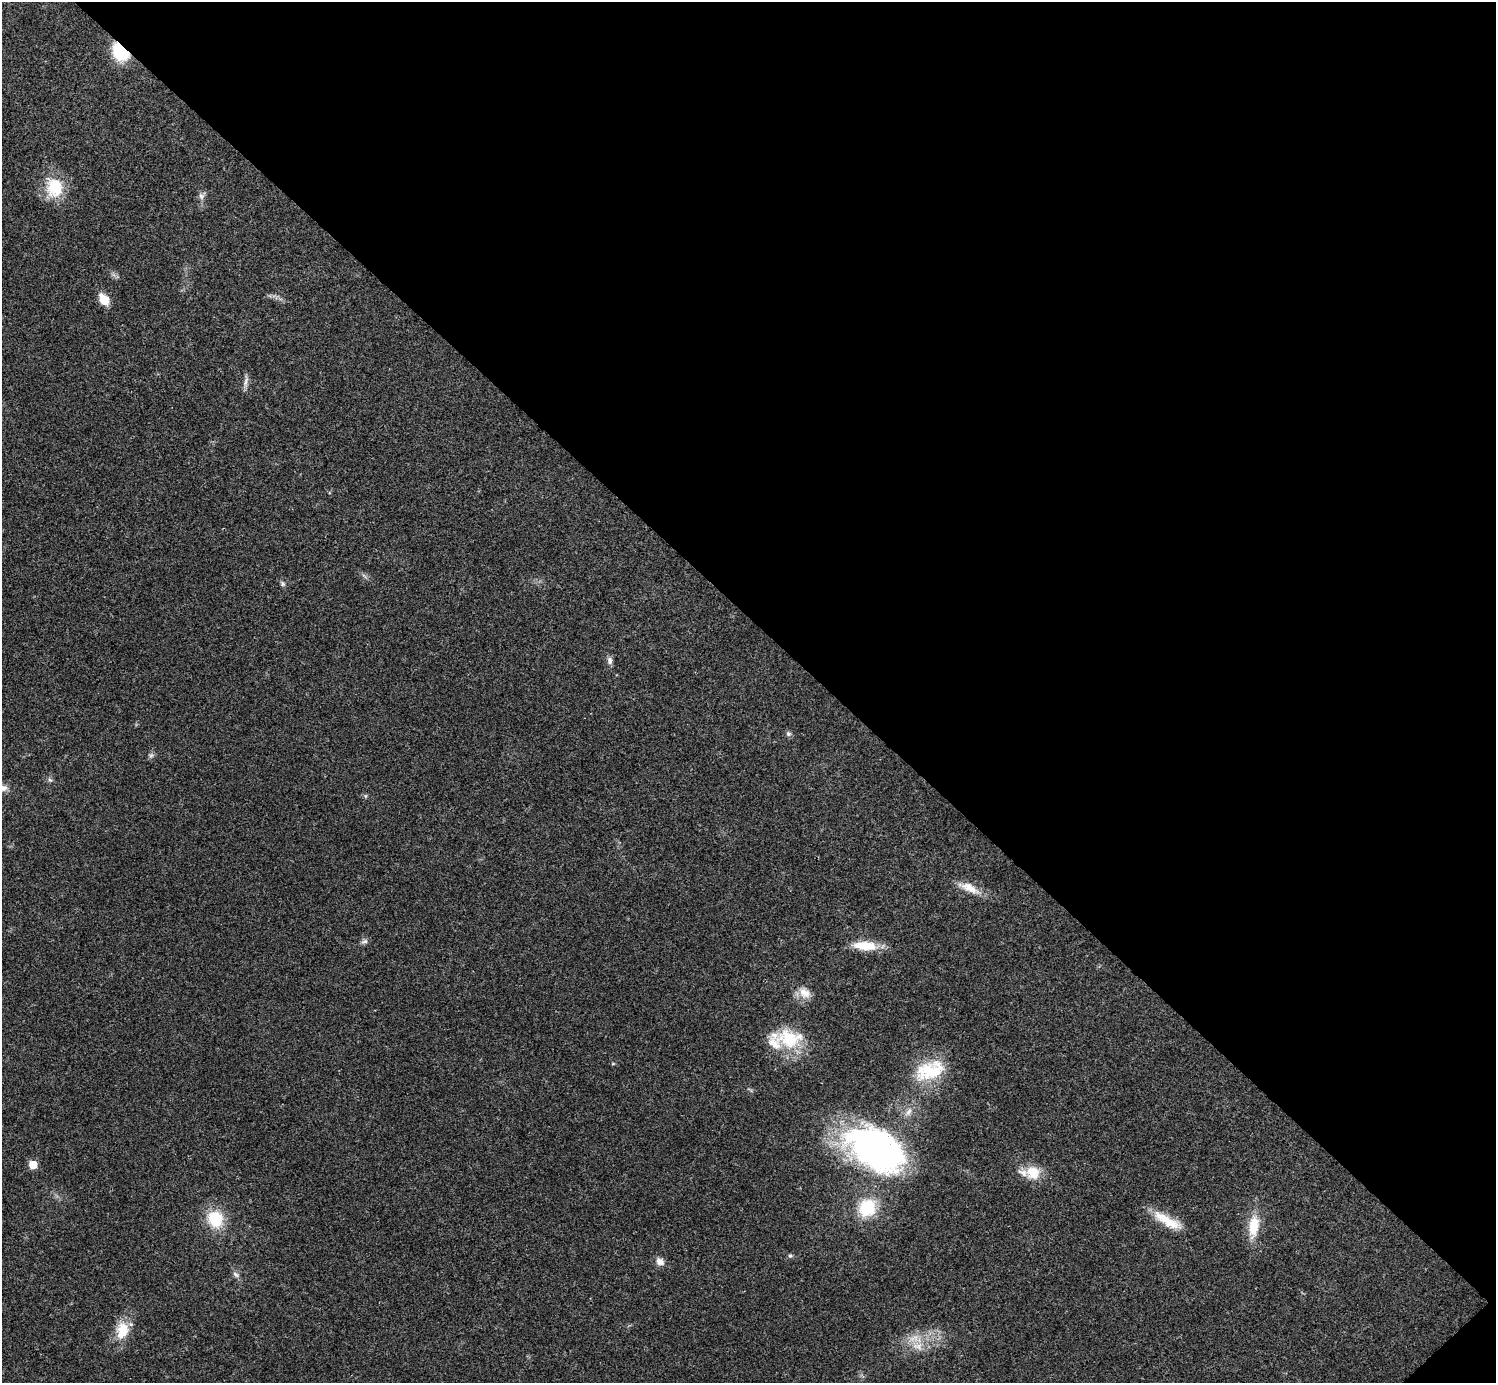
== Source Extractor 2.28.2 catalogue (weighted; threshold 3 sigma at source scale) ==
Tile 8 of 4 x 4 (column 4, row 2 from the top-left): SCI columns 4486-5979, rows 2923-4303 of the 5986 x 5986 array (HDU 1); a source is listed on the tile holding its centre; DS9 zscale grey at full resolution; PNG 1498 x 1385 px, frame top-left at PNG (2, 2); no overlay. Shown black and unused: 45% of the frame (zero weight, under 3 of 4 exposures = <1% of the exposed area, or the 3 px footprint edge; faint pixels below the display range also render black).
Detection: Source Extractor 2.28.2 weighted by HDU 2 'WHT'; one run over the whole footprint, this tile lists its part. Background 0.0221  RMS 0.0041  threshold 0.0185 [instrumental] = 3 sigma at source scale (4.5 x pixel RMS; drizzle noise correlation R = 1.50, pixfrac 1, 0.05/0.05 arcsec/px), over >= 5 px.
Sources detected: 34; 2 inside a brighter listed object's ellipse — not listed separately; the other 32 listed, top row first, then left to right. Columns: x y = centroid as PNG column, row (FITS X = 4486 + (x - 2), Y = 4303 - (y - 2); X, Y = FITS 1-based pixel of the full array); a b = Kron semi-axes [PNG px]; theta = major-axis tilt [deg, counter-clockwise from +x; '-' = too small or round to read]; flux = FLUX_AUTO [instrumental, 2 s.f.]
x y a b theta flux
120 52 15 10 -50 23
54 187 28 23 -82 14
201 196 10 8 -74 1.6
104 299 14 9 -56 5.7
246 382 16 5 75 1.8
283 584 7 6 - 0.92
610 660 10 7 -89 1.6
788 734 7 6 - 0.97
151 755 7 6 - 1
50 780 6 5 - 0.78
2 788 16 9 -4 3.3
365 796 6 4 71 0.51
969 888 30 10 -24 6.5
364 941 10 6 24 1.2
865 946 31 11 -5 9.2
805 993 17 12 -37 4.8
790 1039 37 25 -7 19
613 1064 6 3 -17 0.44
930 1070 42 24 19 21
909 1112 13 6 60 2.2
875 1149 69 41 -30 120
33 1165 6 5 - 8.2
1033 1173 19 18 - 8.3
867 1208 18 16 58 19
215 1219 20 18 -73 14
1167 1221 42 11 -29 11
1253 1226 27 12 83 11
790 1256 6 5 - 0.67
660 1261 11 9 -32 2.6
236 1274 10 6 -37 1.3
122 1330 24 17 78 9.3
918 1346 18 10 -12 5.8
Overlapping masked pixels (flux is a lower limit): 1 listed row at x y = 120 52
Isophote crosses this tile's border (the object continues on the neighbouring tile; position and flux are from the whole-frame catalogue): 1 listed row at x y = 2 788